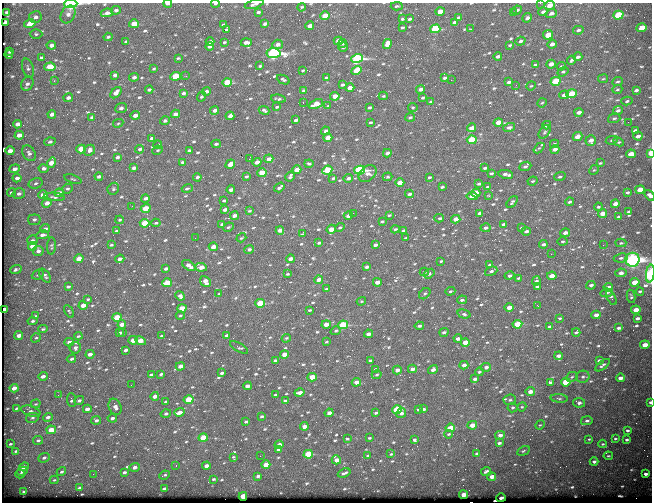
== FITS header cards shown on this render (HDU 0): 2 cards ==
NAXIS1  =                  650
NAXIS2  =                  500

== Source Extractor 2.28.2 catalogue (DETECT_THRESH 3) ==
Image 650 x 500 px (HDU 0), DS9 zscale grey, 1 PNG px = 1 image px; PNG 654 x 504 px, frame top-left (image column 1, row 500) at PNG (2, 3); each listed source drawn as its Kron ellipse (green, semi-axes under 4 px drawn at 4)
Background 568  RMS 2.9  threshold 8.67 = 3 sigma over >= 5 px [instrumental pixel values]
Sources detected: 720; of the 720, the 500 brightest by FLUX_AUTO listed and drawn (220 fainter detections omitted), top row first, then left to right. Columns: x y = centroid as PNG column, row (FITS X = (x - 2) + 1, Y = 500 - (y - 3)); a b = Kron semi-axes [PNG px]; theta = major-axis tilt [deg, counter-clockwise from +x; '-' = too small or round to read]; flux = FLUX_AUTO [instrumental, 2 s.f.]
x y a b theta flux
540 3 3 2 - 330
71 4 6 3 1 31000
168 4 4 2 - 1600
215 4 4 2 - 380
254 4 10 4 16 670
549 5 5 4 - 2400
397 6 6 4 4 310
302 7 4 3 - 270
116 10 5 4 - 480
517 10 5 3 - 370
440 11 4 4 - 1900
7 12 3 3 - 320
258 12 4 3 - 330
543 12 4 3 - 490
107 13 6 4 10 710
513 13 4 3 - 250
551 13 5 4 - 750
68 14 9 7 62 880
618 15 5 4 - 12000
325 16 5 4 - 3000
35 17 6 5 - 750
458 17 3 2 - 230
527 18 5 4 - 610
402 19 4 3 - 280
409 19 3 3 - 370
454 22 3 3 - 370
5 23 4 4 - 660
30 24 6 4 14 2700
134 24 5 4 - 2800
265 24 4 3 - 570
224 25 4 3 - 350
310 26 4 3 - 1400
402 28 3 3 - 300
642 28 5 4 - 4900
435 29 5 4 - 14000
471 29 3 2 - 230
226 30 4 3 - 390
578 30 5 4 - 470
36 34 6 4 -1 340
548 35 5 4 - 5200
108 37 4 4 - 260
126 41 3 3 - 250
338 41 4 4 - 1800
520 41 5 4 - 480
210 42 4 3 - 700
224 42 3 2 - 230
246 42 6 3 2 980
342 43 5 4 - 360
278 44 5 5 - 840
387 44 5 4 - 2000
552 44 5 4 - 1000
51 45 5 4 - 940
510 45 4 3 - 270
210 46 4 3 - 790
343 47 5 4 - 360
10 52 4 3 - 360
273 53 7 5 4 43000
9 55 4 3 - 360
498 56 4 3 - 630
578 57 4 3 - 580
41 58 4 4 - 330
178 58 3 3 - 230
357 59 6 4 15 29000
571 60 4 3 - 400
551 64 5 4 - 1700
535 65 4 3 - 470
260 66 3 2 - 270
561 66 4 3 - 250
50 67 5 4 - 4800
28 68 10 5 -72 520
154 69 3 3 - 250
303 70 3 3 - 250
356 70 5 4 - 4800
563 72 6 4 33 310
115 75 4 3 - 450
176 76 5 4 - 6200
186 76 3 2 - 300
134 77 5 4 - 660
326 77 4 3 - 230
445 78 3 3 - 400
603 79 5 4 - 230
283 80 7 3 -25 350
451 80 2 2 - 700
54 81 4 3 - 240
556 81 5 4 - 8700
227 82 5 4 - 5100
509 82 4 3 - 590
617 82 5 4 - 290
27 84 7 5 59 620
342 85 4 3 - 380
516 85 3 2 - 340
531 86 5 4 - 220
350 88 4 3 - 1800
420 89 4 3 - 760
617 89 5 4 - 250
149 90 4 3 - 460
636 90 4 3 - 570
206 91 5 3 - 700
304 91 4 3 - 870
116 93 6 4 46 1200
184 93 4 3 - 440
572 94 5 4 - 6600
564 95 5 3 - 1400
201 96 5 3 - 340
335 96 5 4 - 2000
383 96 4 4 - 230
68 98 5 4 - 680
422 98 3 3 - 290
278 99 7 3 -7 410
627 101 5 4 - 340
303 102 3 2 - 970
431 102 3 3 - 310
542 103 5 4 - 240
316 104 8 4 23 3100
328 106 3 3 - 230
277 107 3 3 - 260
369 107 4 3 - 360
413 107 4 4 - 260
121 108 6 5 - 680
215 110 4 3 - 840
264 110 5 3 - 410
618 111 5 3 - 530
579 112 4 3 - 1200
52 114 4 3 - 890
175 114 4 3 - 940
135 115 4 4 - 1100
230 116 4 3 - 970
92 117 4 3 - 410
410 117 5 3 - 280
614 118 6 4 16 360
296 120 4 3 - 540
165 121 5 4 - 420
370 122 3 2 - 260
498 122 4 3 - 2100
628 122 2 2 - 330
118 123 5 4 - 240
18 124 4 4 - 1300
547 125 4 3 - 1100
509 127 6 4 16 570
472 128 4 3 - 1400
635 130 4 3 - 510
326 131 4 3 - 620
544 132 7 5 53 420
19 135 4 4 - 1500
638 136 4 3 - 1100
577 137 5 4 - 1700
152 138 4 3 - 750
328 138 4 3 - 2000
472 140 5 4 - 9200
612 140 6 4 11 360
591 141 5 5 - 1600
50 142 6 4 19 430
618 142 5 4 - 310
216 144 5 3 - 360
555 144 4 3 - 310
158 145 4 3 - 280
539 148 6 4 43 260
81 149 5 4 - 4200
140 149 4 4 - 420
555 149 4 3 - 1300
90 150 6 5 - 870
158 150 5 4 - 260
189 150 4 3 - 430
10 151 4 3 - 1500
29 153 8 6 -57 670
387 153 4 3 - 710
650 153 4 3 - 5000
631 154 5 3 - 2700
117 157 4 3 - 480
249 159 3 2 - 2100
269 159 4 3 - 1100
182 162 4 3 - 320
257 162 4 3 - 1400
51 163 5 4 - 2800
600 163 4 3 - 230
230 164 5 4 - 2200
309 164 4 3 - 310
525 166 6 4 22 390
44 168 5 4 - 660
134 168 4 3 - 760
485 168 4 3 - 360
14 169 5 4 - 1000
297 170 4 3 - 2300
327 170 5 4 - 6900
359 170 5 4 - 25000
594 170 5 4 - 250
262 173 4 4 - 4500
491 173 3 3 - 320
368 174 10 7 38 1200
506 174 7 3 -11 820
99 176 4 3 - 550
246 176 4 3 - 380
197 177 4 3 - 430
290 177 5 3 - 530
388 177 5 3 - 290
429 177 3 3 - 320
560 177 6 4 21 450
17 178 4 4 - 730
333 178 4 3 - 370
348 178 5 3 - 700
73 179 9 3 -19 240
533 181 5 3 - 270
36 183 7 5 17 410
400 183 4 4 - 2400
479 184 4 3 - 440
279 187 5 3 - 500
442 187 4 2 - 340
487 187 4 3 - 320
187 188 5 3 - 360
67 189 5 5 - 360
113 189 6 5 - 350
640 189 5 3 - 3200
231 190 4 3 - 1000
627 192 4 4 - 360
11 193 4 3 - 540
59 193 5 4 - 1100
476 193 4 4 - 2400
19 194 6 5 - 650
409 194 4 3 - 520
43 195 5 4 - 2200
649 195 6 4 -52 710
472 196 5 3 - 2300
489 196 3 3 - 240
54 197 10 4 -4 500
145 198 4 3 - 590
224 200 3 3 - 300
512 202 7 4 51 370
569 202 4 3 - 360
47 203 5 4 - 1100
615 204 4 3 - 1800
132 206 2 2 - 230
598 207 4 3 - 290
146 208 5 4 - 3400
225 210 4 3 - 800
249 211 4 3 - 240
628 211 3 3 - 240
353 213 3 2 - 250
479 213 4 3 - 540
603 214 5 4 - 1900
389 215 3 3 - 250
234 216 4 3 - 930
348 216 5 3 - 1200
619 217 4 3 - 320
439 218 5 3 - 770
456 219 4 3 - 1900
34 220 6 5 - 520
120 220 4 3 - 230
382 221 4 2 - 240
145 223 5 4 - 7500
156 223 5 4 - 280
222 224 4 2 - 290
504 224 4 3 - 550
228 227 5 3 - 280
340 227 5 4 - 300
45 228 5 4 - 470
486 228 5 4 - 570
521 228 3 3 - 300
331 229 5 4 - 2900
395 229 4 3 - 340
280 230 4 3 - 1100
403 230 3 3 - 310
116 231 3 3 - 350
526 231 5 4 - 570
565 233 5 3 - 860
302 234 4 2 - 230
42 235 6 4 13 750
195 238 2 2 - 290
241 238 5 2 - 270
406 238 4 3 - 360
32 240 5 4 - 350
562 241 5 4 - 240
319 243 3 3 - 300
621 243 5 4 - 300
543 244 4 3 - 530
111 245 3 3 - 260
375 245 4 3 - 690
603 245 2 2 - 1000
32 246 4 3 - 1700
51 246 9 4 85 310
213 247 4 3 - 1700
249 250 5 3 - 570
38 251 5 5 - 690
551 254 2 2 - 1200
621 258 7 4 8 470
79 259 4 3 - 2700
120 259 5 3 - 1100
290 259 4 3 - 1100
632 260 7 7 - 83000
441 261 4 3 - 280
490 265 4 3 - 930
189 266 7 4 -35 1100
201 267 6 4 -6 1600
367 267 4 3 - 680
16 269 6 3 18 420
166 269 4 3 - 570
491 271 6 4 20 550
424 272 4 3 - 260
621 273 5 4 - 970
287 274 4 3 - 230
429 274 6 4 37 430
650 274 9 3 81 42000
38 275 6 4 20 240
45 276 8 4 -53 480
510 276 5 4 - 580
552 276 4 3 - 2900
519 278 3 3 - 310
319 280 4 3 - 1200
205 281 6 4 -48 1400
536 281 5 3 - 500
377 282 4 3 - 1400
635 282 5 4 - 4100
167 283 5 4 - 4600
591 285 4 3 - 500
538 286 4 3 - 350
68 287 4 3 - 400
608 287 4 3 - 1100
326 289 4 2 - 290
450 291 5 4 - 260
640 291 4 3 - 340
606 293 6 3 9 390
219 294 4 3 - 340
425 294 6 4 46 350
180 296 5 4 - 770
631 296 7 3 -79 330
611 298 8 4 -63 560
88 299 3 3 - 280
462 300 5 3 - 420
361 301 5 4 - 240
260 303 5 4 - 7100
83 305 4 3 - 1700
538 306 3 2 - 490
509 307 4 3 - 1500
182 308 4 4 - 4900
4 309 3 3 - 810
309 310 3 2 - 250
636 310 4 3 - 2200
69 311 7 3 -61 260
464 314 7 4 -15 440
596 315 4 3 - 1400
35 316 3 3 - 260
180 316 4 3 - 220
117 317 4 3 - 5000
560 318 3 3 - 250
637 318 4 3 - 560
33 321 5 4 - 350
122 324 4 3 - 1800
326 324 4 3 - 1600
517 324 5 4 - 6600
343 325 5 4 - 12000
419 326 4 3 - 450
550 327 4 3 - 670
618 328 4 3 - 450
43 329 5 4 - 290
336 331 5 4 - 350
123 332 3 2 - 450
444 332 5 3 - 500
576 332 4 3 - 350
119 333 4 3 - 470
368 334 4 3 - 1100
19 335 4 3 - 1100
227 335 4 3 - 550
78 336 4 3 - 280
162 336 4 3 - 430
36 338 5 4 - 270
286 338 4 3 - 220
458 339 4 3 - 930
133 340 4 3 - 2400
140 341 5 4 - 2100
69 342 4 4 - 850
326 342 4 3 - 220
465 342 4 4 - 2600
645 345 4 3 - 2500
239 347 10 3 -30 340
75 348 6 5 - 690
126 350 4 3 - 570
90 354 4 3 - 1100
284 354 4 3 - 2300
559 356 4 4 - 1000
71 359 5 3 - 340
370 360 3 3 - 310
599 360 4 3 - 480
275 361 4 3 - 670
464 365 4 3 - 1000
603 365 8 3 37 430
180 366 4 3 - 1200
486 367 5 4 - 610
376 369 4 3 - 240
412 369 4 3 - 880
433 369 5 4 - 770
397 370 4 3 - 1000
479 372 4 3 - 350
222 373 4 3 - 510
161 374 4 3 - 470
151 375 4 3 - 690
377 375 5 4 - 300
43 376 5 4 - 890
312 377 4 4 - 4400
572 377 6 4 24 330
583 377 7 6 - 490
620 378 4 3 - 1100
475 379 4 3 - 630
356 382 4 3 - 1700
566 382 5 4 - 8400
550 383 4 3 - 640
131 385 2 2 - 260
247 386 4 3 - 1300
14 388 4 3 - 1400
530 392 4 3 - 1400
300 393 5 3 - 1500
58 395 2 2 - 260
275 395 4 2 - 290
155 396 4 3 - 1500
559 398 8 3 -5 310
189 399 5 4 - 6500
71 400 7 4 -86 510
79 400 5 4 - 480
510 400 6 5 - 410
285 401 4 3 - 660
166 402 4 3 - 330
650 402 3 3 - 380
579 403 6 4 -8 570
36 404 5 3 - 220
115 407 8 6 -66 1000
513 407 5 5 - 310
522 407 5 4 - 240
16 408 3 3 - 230
87 409 4 3 - 1200
397 409 5 4 - 8800
418 409 4 3 - 340
423 409 4 3 - 490
31 411 10 5 -18 630
179 412 5 3 - 1800
329 413 4 3 - 1200
376 413 3 2 - 280
401 413 5 4 - 830
166 414 5 4 - 450
262 416 3 3 - 300
48 417 5 4 - 640
32 418 6 5 - 380
112 418 4 4 - 690
96 420 5 4 - 590
587 421 6 4 12 500
246 422 3 3 - 310
472 425 5 3 - 2100
540 425 5 4 - 230
304 426 4 3 - 1400
450 428 5 3 - 3500
51 430 5 4 - 3600
627 430 4 3 - 330
449 434 4 3 - 240
500 435 5 4 - 970
203 438 4 4 - 5800
369 438 3 3 - 250
347 439 3 3 - 270
589 439 4 4 - 220
615 439 4 3 - 260
38 440 5 4 - 360
414 440 4 3 - 360
627 440 3 3 - 360
499 443 4 3 - 410
10 444 3 2 - 230
603 444 4 3 - 230
279 445 4 3 - 1300
279 450 4 3 - 970
16 451 4 2 - 340
523 451 7 3 28 290
308 454 4 4 - 8700
391 454 4 4 - 240
477 454 4 3 - 590
260 456 2 2 - 660
367 456 4 3 - 260
608 456 4 3 - 230
233 457 4 3 - 230
44 458 6 4 21 530
336 460 5 4 - 1900
594 462 4 3 - 540
266 465 4 4 - 3500
176 466 3 2 - 230
206 466 4 3 - 1400
24 467 5 3 - 1400
134 467 5 4 - 820
22 471 5 4 - 460
486 471 5 3 - 440
61 472 5 4 - 350
124 472 4 3 - 430
344 473 6 3 21 460
20 474 4 3 - 410
93 474 3 2 - 300
646 474 4 3 - 580
164 475 5 3 - 260
258 476 4 3 - 490
492 477 4 3 - 1400
213 479 3 3 - 250
54 480 4 4 - 220
79 488 4 3 - 400
164 489 4 3 - 850
24 491 3 3 - 240
463 495 4 3 - 2000
243 496 4 3 - 4000
501 498 4 3 - 420
At the frame edge (FLAGS 8, measured only in part): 10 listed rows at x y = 540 3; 71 4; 168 4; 215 4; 254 4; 549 5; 650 153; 649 195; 650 274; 650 402
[220 fainter detections neither listed nor drawn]